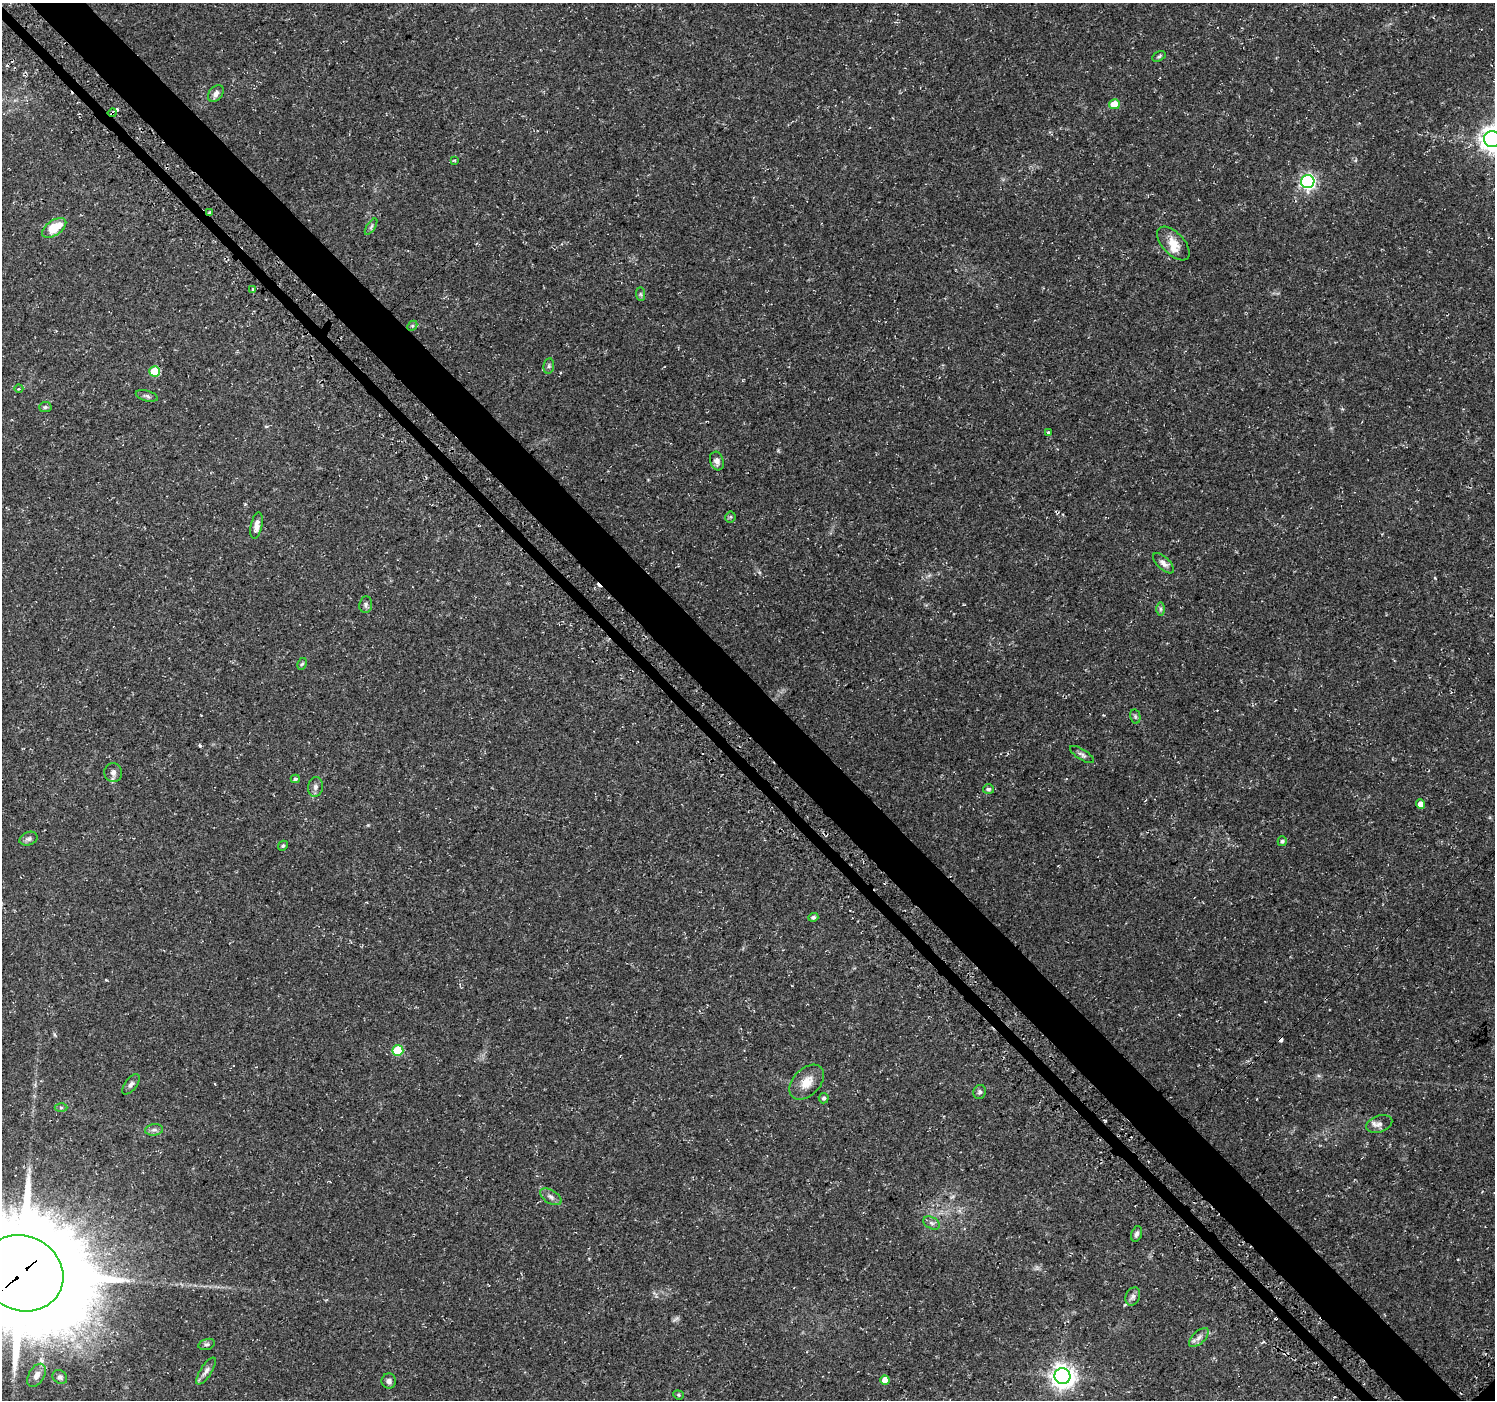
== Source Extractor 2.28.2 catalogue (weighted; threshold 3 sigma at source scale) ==
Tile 11 of 4 x 4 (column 3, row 3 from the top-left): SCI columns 3075-4567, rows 1613-3010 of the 6110 x 6084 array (HDU 1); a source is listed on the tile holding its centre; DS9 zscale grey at full resolution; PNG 1497 x 1402 px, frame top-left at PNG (2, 3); each listed source drawn as its Kron ellipse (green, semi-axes under 4 px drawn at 4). Shown black and unused: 5% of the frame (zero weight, under 3 of 4 exposures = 5% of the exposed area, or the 3 px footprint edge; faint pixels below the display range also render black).
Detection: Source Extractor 2.28.2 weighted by HDU 2 'WHT'; one run over the whole footprint, this tile lists its part. Background 0.0834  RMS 0.0048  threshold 0.0217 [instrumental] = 3 sigma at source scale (4.5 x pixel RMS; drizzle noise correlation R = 1.50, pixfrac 1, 0.0396/0.0396 arcsec/px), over >= 5 px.
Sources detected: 65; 4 cosmic-ray / hot-pixel residue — neither listed nor drawn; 1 inside a brighter listed object's ellipse — not listed separately; the other 60 listed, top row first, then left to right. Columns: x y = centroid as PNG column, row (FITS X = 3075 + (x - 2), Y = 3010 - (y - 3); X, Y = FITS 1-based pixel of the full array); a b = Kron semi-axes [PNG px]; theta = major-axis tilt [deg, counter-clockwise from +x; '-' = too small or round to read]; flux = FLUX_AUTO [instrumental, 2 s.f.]
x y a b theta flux
1159 56 7 4 30 0.79
216 94 9 6 52 2.3
1114 104 5 5 - 9.5
112 113 4 4 - 1.2
1492 139 8 8 - 430
454 160 3 3 - 0.46
1308 182 6 6 - 130
210 212 4 3 - 0.77
371 227 9 3 57 0.96
54 228 14 7 34 12
1173 243 20 11 -47 7
253 289 4 3 - 2.1
640 294 7 4 -89 0.87
412 326 6 4 45 0.69
549 366 7 5 82 0.97
155 371 5 5 - 16
19 389 4 3 - 0.46
147 396 11 5 -15 1.3
45 407 6 5 - 0.9
1048 432 3 3 - 0.58
717 461 9 6 -73 2
730 517 5 5 - 0.7
256 526 13 5 79 3.1
1163 563 13 6 -44 2.2
366 605 8 6 82 1.3
1160 609 7 4 -90 0.89
302 664 6 4 60 0.78
1135 716 7 5 -79 0.9
1082 755 14 5 -32 1.6
113 773 9 9 - 2.1
295 779 4 3 - 0.79
315 787 10 7 80 1.9
988 789 5 5 - 1.2
1420 804 5 4 - 2.9
28 839 9 6 22 1.4
1282 841 5 4 - 0.82
283 846 5 4 - 0.73
813 917 5 4 - 1.1
398 1050 5 5 - 21
807 1082 20 13 45 6.9
131 1084 12 6 53 1.6
980 1092 7 6 - 1.2
824 1098 5 5 - 1.1
61 1108 6 4 -1 0.82
1379 1124 13 8 18 2.5
154 1130 9 5 7 1.6
551 1197 12 6 -32 1.9
931 1223 9 5 -27 1.5
1137 1234 8 5 72 1.3
22 1273 42 37 -24 9300
1133 1296 9 7 68 1.6
1199 1338 12 6 42 2.3
207 1344 8 5 16 1.1
206 1371 15 5 57 2.3
36 1375 13 7 60 3.3
1062 1376 8 8 - 380
60 1377 8 6 -35 1.3
885 1380 5 4 - 4.5
389 1381 7 7 - 1.9
678 1395 5 4 - 0.62
Overlapping masked pixels (flux is a lower limit): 3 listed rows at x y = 112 113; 210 212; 22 1273
Isophote crosses this tile's border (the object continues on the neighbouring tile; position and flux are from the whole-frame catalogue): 2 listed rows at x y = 1492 139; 22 1273